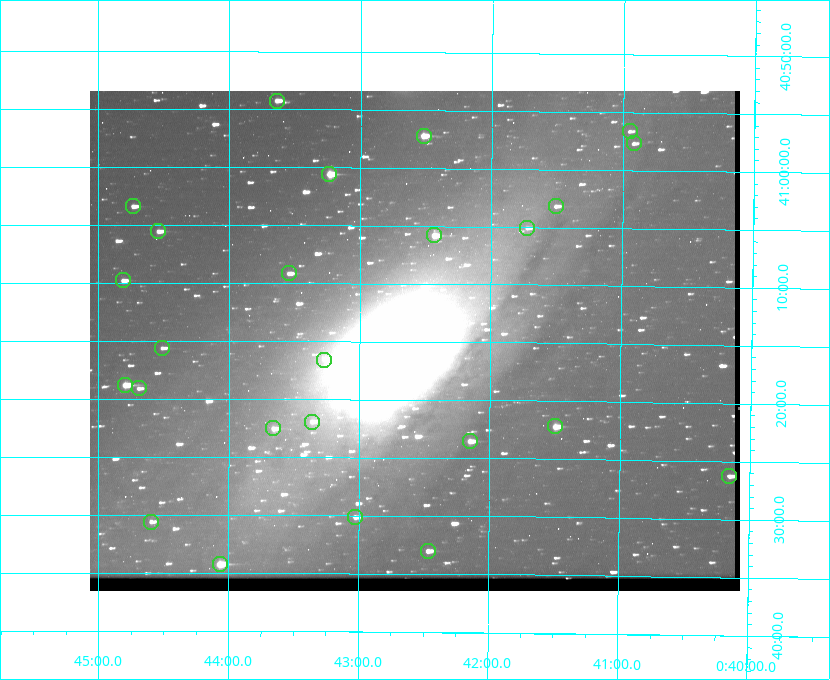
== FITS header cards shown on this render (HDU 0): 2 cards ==
NAXIS1  =                  650
NAXIS2  =                  500

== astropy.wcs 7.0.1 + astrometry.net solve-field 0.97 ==
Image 650 x 500 px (HDU 0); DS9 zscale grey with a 90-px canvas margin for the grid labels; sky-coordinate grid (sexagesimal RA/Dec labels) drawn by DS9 from the SOLVED WCS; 25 Tycho-2 reference stars matched to detected sources circled (green)
Header WCS: none
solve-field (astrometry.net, Tycho-2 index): SOLVED blind (the file carries no WCS)
Solved WCS: RA---TAN-SIP/DEC--TAN-SIP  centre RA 00:42:35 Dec +41:15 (10.64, +41.25 deg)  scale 5.18 arcsec/px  FOV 56.1' x 43.1'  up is +180 deg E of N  parity flipped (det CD > 0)
(file carries no celestial WCS; the grid is the blind solution)
Tycho-2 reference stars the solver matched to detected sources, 25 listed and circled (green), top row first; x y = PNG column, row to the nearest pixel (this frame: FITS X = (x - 90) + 1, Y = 500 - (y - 91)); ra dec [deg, ICRS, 3 dp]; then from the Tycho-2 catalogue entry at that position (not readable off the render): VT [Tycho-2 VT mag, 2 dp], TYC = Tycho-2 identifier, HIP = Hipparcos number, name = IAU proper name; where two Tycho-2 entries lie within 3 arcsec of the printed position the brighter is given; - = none
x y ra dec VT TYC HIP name
277 101 10.910 +40.904 10.39 2801-1024-1 - -
630 131 10.238 +40.944 11.79 2801-2058-1 - -
424 136 10.629 +40.954 9.37 2801-2009-1 3333 -
634 143 10.230 +40.961 11.47 2801-2047-1 - -
329 174 10.809 +41.009 9.29 2801-2078-1 - -
133 206 11.183 +41.057 10.65 2801-1540-1 - -
556 206 10.377 +41.053 11.36 2801-2079-1 - -
527 228 10.431 +41.085 11.65 2801-2062-1 - -
158 231 11.135 +41.093 10.71 2801-1503-1 - -
434 235 10.609 +41.097 10.73 2801-2063-1 - -
289 273 10.886 +41.153 10.99 2801-2037-1 - -
123 280 11.202 +41.163 10.95 2801-1544-1 - -
162 348 11.127 +41.260 11.28 2805-390-1 - -
324 360 10.818 +41.276 11.21 2805-2125-1 - -
125 385 11.198 +41.314 9.30 2805-117-1 - -
139 388 11.172 +41.318 11.25 2805-108-1 - -
312 422 10.841 +41.366 11.19 2805-2131-1 - -
555 426 10.374 +41.370 10.16 2805-213-1 - -
273 428 10.914 +41.376 10.74 2805-2142-1 - -
470 441 10.538 +41.392 10.59 2805-2135-1 - -
729 476 10.038 +41.438 10.94 2805-517-1 - -
355 517 10.757 +41.502 11.21 2805-2136-1 - -
151 522 11.148 +41.510 11.65 2805-2178-1 - -
428 551 10.616 +41.550 10.67 2805-2192-1 - -
220 564 11.016 +41.571 9.16 2805-2199-1 3447 -